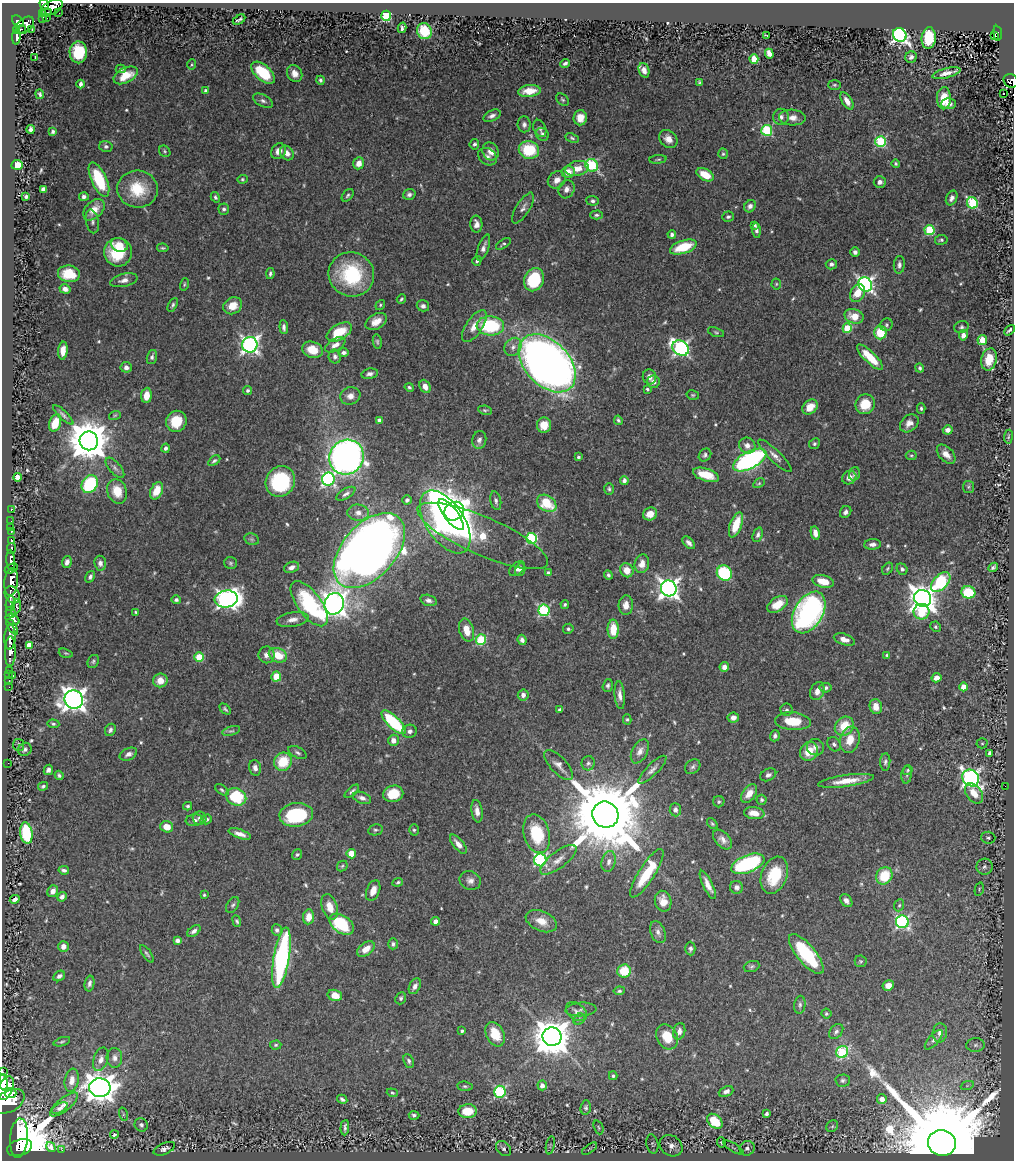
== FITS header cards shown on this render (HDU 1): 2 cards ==
NAXIS1  =                 1012
NAXIS2  =                 1158

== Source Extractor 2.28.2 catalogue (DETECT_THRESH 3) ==
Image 1012 x 1158 px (HDU 1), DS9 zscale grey, 1 PNG px = 1 image px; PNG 1016 x 1162 px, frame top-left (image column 1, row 1158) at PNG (2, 3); each listed source drawn as its Kron ellipse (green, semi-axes under 4 px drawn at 4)
Background 0.531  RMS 0.015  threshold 0.0464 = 3 sigma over >= 5 px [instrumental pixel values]
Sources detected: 601; of the 601, the 500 brightest by FLUX_AUTO listed and drawn (101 fainter detections omitted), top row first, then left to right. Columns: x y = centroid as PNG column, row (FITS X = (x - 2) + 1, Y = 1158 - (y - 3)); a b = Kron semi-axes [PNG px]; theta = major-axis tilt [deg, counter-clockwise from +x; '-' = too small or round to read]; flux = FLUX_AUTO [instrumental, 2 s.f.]
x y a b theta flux
44 5 6 4 -53 300
51 8 12 6 29 670
47 12 5 2 - 77
43 13 4 3 - 160
59 13 2 2 - 14
386 16 5 5 - 83
42 18 4 3 - 120
47 18 2 2 - 5.8
239 20 7 3 30 2.2
18 21 7 4 -49 320
25 25 10 7 42 570
402 28 5 4 - 3.3
21 29 5 3 - 70
32 30 2 2 - 13
17 31 3 3 - 130
424 31 8 7 - 40
998 33 7 4 -83 100
767 35 3 3 - 3.3
900 35 7 6 - 380
995 35 3 2 - 20
16 37 8 4 85 160
929 38 11 7 83 46
78 52 11 8 -89 36
769 54 5 4 - 8.1
911 57 6 5 - 3.6
35 58 3 2 - 5.6
754 59 4 4 - 38
565 63 4 3 - 2.2
192 65 5 4 - 1.6
121 69 5 3 - 2
644 70 7 5 -69 6.7
263 73 14 7 -42 48
946 73 14 5 14 7.8
295 74 9 7 -59 7.7
126 75 13 7 27 18
320 80 4 3 - 2.2
1011 81 7 6 - 110
699 82 4 3 - 1.5
81 84 4 3 - 3
834 85 6 5 - 1.6
206 91 4 4 - 5.1
529 91 11 6 5 16
40 94 5 3 - 1.8
1004 94 2 2 - 1.8
944 98 11 7 88 24
562 100 7 5 -39 1.8
263 101 11 6 -26 3.7
847 101 9 5 -59 6.9
949 104 7 5 1 5
492 116 9 5 25 3.8
781 117 8 8 - 4.5
580 118 7 7 - 12
792 118 13 8 -3 7.7
524 124 8 6 -84 3.8
540 128 9 6 -66 2.9
30 129 4 4 - 3.6
767 130 5 5 - 86
53 132 4 3 - 2.2
542 134 7 6 - 3.9
572 138 7 4 -25 1.8
668 139 10 8 -42 8.7
881 142 5 5 - 90
474 144 5 4 - 2.3
106 146 6 5 - 2.4
529 150 10 9 - 44
165 151 6 5 - 1.7
278 151 8 7 - 7.8
491 151 9 8 - 8.9
287 153 8 6 -52 6.7
723 154 5 4 - 1.7
487 157 10 8 -36 4.6
658 159 8 3 6 1.5
359 163 6 5 - 8.4
896 164 4 4 - 1.4
17 165 5 5 - 28
592 165 6 6 - 110
577 168 12 7 11 12
568 172 6 6 - 11
705 175 9 5 -28 19
99 179 18 7 -66 51
242 179 5 4 - 1.4
557 180 9 8 - 7.2
880 182 6 5 - 4.2
43 189 4 4 - 2.9
138 189 20 18 -6 36
567 189 9 7 62 6
409 194 6 5 - 3.1
348 195 7 5 50 2
26 196 4 3 - 2.3
84 197 5 4 - 3.1
215 197 5 4 - 2
952 198 8 5 64 4.2
593 201 6 5 - 2.4
972 203 6 5 - 100
750 206 6 5 - 4.5
523 208 17 7 58 5.7
224 209 5 5 - 2.5
94 210 13 8 43 14
596 215 6 4 1 2.1
728 217 6 5 - 2.1
92 221 12 6 -79 3.7
476 224 8 6 -85 5.7
755 225 3 3 - 1.7
756 230 7 4 -87 2.7
929 230 5 5 - 63
672 234 4 4 - 3.2
941 240 6 5 - 2.1
503 244 8 3 33 1.7
119 245 8 6 -23 10
683 247 14 6 18 35
163 248 6 3 -9 1.7
483 248 14 5 70 4.9
118 252 14 14 - 46
855 252 5 5 - 3.1
477 261 5 4 - 2.3
831 264 5 5 - 3.1
899 265 9 5 85 3.3
69 274 11 8 -7 25
270 274 5 3 - 2.2
351 274 23 22 - 83
124 280 14 6 13 6
534 280 12 9 66 57
184 284 6 4 71 1.5
776 284 5 5 - 1.6
865 284 7 6 - 340
65 289 5 4 - 5.2
858 293 9 7 60 18
401 299 5 3 - 1.6
173 305 7 4 61 2
380 305 5 4 - 1.5
233 306 10 8 32 14
423 306 6 5 - 3.7
854 316 10 7 -15 16
376 322 11 7 30 11
886 325 6 6 - 2.1
474 326 18 8 57 14
490 326 14 9 -2 80
284 327 7 4 -86 3.4
961 327 7 6 - 2.5
847 328 5 4 - 42
1009 330 6 2 46 2.2
339 332 14 7 30 32
716 332 8 4 -18 1.8
880 332 7 6 - 33
963 335 5 4 - 5.9
982 340 5 5 - 17
377 342 7 4 -79 1.9
250 345 8 7 - 390
335 345 11 6 30 6.6
513 347 10 8 54 5.8
681 348 9 7 -36 250
312 350 10 8 -18 19
63 351 9 5 85 8.1
344 353 5 4 - 3.1
335 356 7 6 - 3
152 357 7 5 73 2.8
870 357 17 5 -44 27
989 359 11 7 77 22
547 363 34 22 -46 1100
126 367 5 5 - 4.4
920 368 4 4 - 1.9
370 374 8 5 10 3.8
649 377 7 6 - 5.9
653 382 6 6 - 5.3
425 386 7 5 -64 7.8
409 387 4 4 - 1.6
647 389 3 3 - 1.9
247 390 4 4 - 2.4
146 395 8 5 85 12
693 395 6 5 - 1.6
350 396 10 8 18 7
865 404 10 9 - 24
810 407 8 6 42 14
921 408 5 4 - 1.9
485 410 7 4 -7 1.7
63 415 13 4 -44 3.1
115 415 6 3 19 1.5
379 420 4 4 - 3.5
618 420 5 4 - 2
176 421 11 10 - 25
55 423 9 5 70 18
909 423 10 7 41 6.8
544 425 7 7 - 14
948 430 5 4 - 4.8
1008 437 7 4 83 1.4
479 440 9 7 76 4.4
89 441 9 9 - 3600
814 444 6 5 - 1.7
747 445 8 7 - 6.5
165 448 4 4 - 3
946 454 11 7 -47 8.8
705 455 7 5 51 2.8
911 455 5 4 - 1.5
775 456 22 6 -44 7
347 457 18 17 - 620
578 457 3 3 - 2.2
750 460 18 8 28 230
214 461 7 4 33 1.9
115 468 12 5 -49 3.3
854 474 7 5 73 1.8
706 475 13 6 -18 22
17 477 4 4 - 15
849 478 7 6 - 7.5
328 479 6 6 - 210
624 480 4 4 - 3.3
280 481 16 14 56 100
759 483 6 4 30 1.4
90 484 9 7 60 73
968 487 6 5 - 1.7
609 489 6 4 -90 1.9
117 491 12 9 -71 17
157 491 9 6 64 19
346 494 11 5 32 3.8
407 500 5 4 - 2.4
496 501 9 5 -77 3
547 503 10 7 -34 37
11 509 3 2 - 17
454 511 10 9 - 650
846 512 6 5 - 3.2
358 513 10 8 -5 6.4
650 514 7 6 - 11
451 515 19 6 -53 1400
11 521 2 2 - 7.1
445 522 35 19 -56 880
736 525 13 6 70 27
11 527 2 2 - 4
11 531 3 3 - 37
815 533 7 4 -76 6.9
758 535 7 4 69 3
483 536 71 19 -24 110
532 538 5 5 - 120
252 539 7 5 -20 2.1
12 540 4 3 - 92
689 543 8 4 -45 4.1
873 544 8 5 3 4.5
11 549 5 4 - 190
369 551 44 26 48 1300
11 560 10 4 -86 840
67 562 6 4 73 4.3
100 563 7 6 - 4.3
231 563 7 6 - 2.1
642 564 9 7 76 9.6
291 567 8 5 22 5.2
993 567 5 3 - 2.5
11 568 7 4 30 440
517 569 9 5 40 4.4
888 569 6 4 56 1.7
902 569 6 5 - 2.8
520 570 6 5 - 2.8
627 570 7 6 - 12
548 573 4 4 - 3
724 573 8 7 - 79
608 575 5 4 - 2.3
90 577 6 4 57 2.8
823 581 11 6 -14 18
11 582 14 7 84 1700
941 582 12 7 47 85
669 588 8 8 - 600
968 592 7 6 - 42
12 595 9 7 -55 610
923 598 9 8 - 1300
226 599 11 8 7 470
176 600 4 4 - 2.5
428 600 8 5 -16 3.9
10 603 7 4 82 280
309 604 26 12 -53 110
334 604 11 9 66 720
565 604 4 3 - 1.5
777 604 11 7 33 16
626 605 10 7 88 8
16 607 8 4 73 210
544 610 6 5 - 120
11 612 5 4 - 370
136 612 3 3 - 1.5
809 612 23 14 60 270
922 612 8 8 - 32
12 620 7 4 -21 530
293 620 16 7 9 7.9
12 627 9 3 -58 260
936 627 5 5 - 1.9
568 629 5 5 - 1.9
613 629 10 5 -90 20
466 630 12 7 -73 15
10 637 12 5 87 1100
481 639 5 5 - 71
844 639 11 5 -18 7.8
522 640 5 4 - 3.3
29 645 4 4 - 9.9
10 651 15 5 89 1300
66 653 7 4 -18 1.7
266 655 8 8 - 6
278 655 9 7 -23 22
887 655 4 4 - 1.6
199 657 5 4 - 35
93 661 7 5 62 2.1
724 667 5 4 - 6.6
9 670 3 2 - 19
9 674 3 2 - 14
13 676 3 3 - 65
276 677 5 5 - 21
936 678 5 4 - 7.2
9 680 3 2 - 21
160 680 7 7 - 13
608 685 6 5 - 2.3
9 687 2 2 - 8.7
963 687 4 4 - 12
825 688 6 5 - 3
817 691 9 6 65 6.3
523 695 5 5 - 4.4
620 695 14 5 -85 6
74 699 9 9 - 950
876 706 7 6 - 9.9
225 709 6 4 -46 1.8
560 709 4 3 - 1.8
787 710 6 6 - 2.6
733 718 5 5 - 5.8
627 719 5 4 - 1.7
793 721 18 9 -4 27
394 722 16 6 -44 83
53 724 6 4 -3 1.7
844 726 10 8 46 24
110 730 6 5 - 3.1
231 731 9 4 16 2.1
410 731 7 6 - 3.7
775 736 6 5 - 3.4
393 740 6 5 - 6.4
850 740 13 9 74 16
982 743 5 5 - 1.6
834 744 7 6 - 3.1
19 745 6 5 - 2.8
815 747 9 8 - 5.3
25 749 7 6 - 3
640 751 13 7 62 6.7
809 751 10 8 55 18
298 753 10 5 -29 2.7
990 753 4 4 - 5.1
128 754 9 6 25 4.8
283 762 9 8 - 32
885 762 9 5 87 2.7
8 763 2 2 - 86
588 763 7 6 - 2.8
559 765 19 8 -47 7.6
693 767 8 6 38 2.9
255 768 8 6 -74 4.7
48 770 5 4 - 3.2
652 770 19 5 45 5.4
908 770 5 4 - 1.6
59 775 5 3 - 2.2
768 775 8 6 26 3.4
907 775 8 5 84 2
971 778 9 8 - 380
846 781 28 6 8 17
43 786 5 3 - 1.9
1005 786 2 2 - 28
222 790 7 4 -36 1.9
352 791 9 4 41 2.5
974 793 11 7 -52 15
393 794 10 8 12 28
749 794 10 6 54 10
236 797 10 8 -24 58
362 798 9 5 -21 4.5
762 800 5 5 - 1.8
719 802 5 5 - 1.8
188 806 4 3 - 1.7
675 810 7 5 -85 3.7
477 811 11 5 -81 7.3
754 813 10 6 -7 11
296 815 17 12 8 85
605 815 13 13 - 16000
200 818 7 6 - 3.6
206 819 6 5 - 3
194 820 9 6 6 3.8
712 824 6 4 -49 1.6
167 827 6 5 - 14
375 830 7 5 12 2.2
414 830 5 5 - 1.9
26 833 11 6 -81 67
240 834 12 4 -19 7
537 834 20 13 -74 45
988 838 7 6 - 2.2
723 840 12 7 -46 6.3
458 844 11 5 -51 7.2
297 854 5 4 - 1.9
351 854 5 4 - 20
540 860 6 6 - 140
558 860 22 8 37 10
609 861 10 7 76 5.1
748 864 17 8 22 120
342 866 6 4 46 1.6
984 867 8 8 - 4.1
64 870 5 3 - 2.7
647 873 28 8 58 45
774 875 19 12 70 42
884 876 9 8 - 33
470 880 11 9 -24 5.8
398 882 5 4 - 1.6
708 885 15 5 -64 9.3
736 887 6 6 - 3.6
979 889 7 4 76 1.6
373 890 11 6 68 9.9
53 891 6 5 - 6.5
204 895 3 3 - 1.5
62 897 5 4 - 3.5
15 899 5 4 - 4.2
663 901 10 8 -77 11
846 901 7 5 -51 4.4
233 905 9 5 58 2.7
899 905 6 5 - 2
330 907 13 7 -71 15
309 917 7 5 82 12
237 921 6 4 -69 1.8
435 921 4 4 - 7.8
541 921 16 10 -24 14
902 922 6 6 - 200
342 924 14 8 -35 59
277 930 6 5 - 2.8
194 931 7 4 38 3.8
658 932 11 7 -69 5.1
177 940 4 4 - 3.8
393 944 5 4 - 2.5
63 946 5 5 - 7.3
366 949 10 6 38 11
690 949 7 5 -89 2.8
147 954 10 4 -54 2.3
806 954 25 9 -50 71
281 958 31 8 80 200
861 961 6 6 - 1.6
752 967 8 5 20 2.3
624 971 7 6 - 30
59 976 6 5 - 3.9
89 983 8 4 79 3.5
888 985 6 5 - 8.4
415 986 8 5 62 4.9
619 991 5 4 - 1.9
335 995 7 5 -15 14
401 998 6 5 - 2.3
800 1005 9 5 83 2.8
581 1009 15 7 3 4.3
576 1011 12 8 -37 4.3
826 1014 5 5 - 2.3
579 1019 6 5 - 2.1
462 1031 3 3 - 1.9
679 1031 8 6 77 5.3
836 1031 8 6 49 3.2
940 1033 9 7 84 5.7
495 1034 13 9 -63 22
552 1037 9 9 - 2800
667 1037 13 10 -61 23
934 1040 12 5 49 3.5
62 1042 8 4 18 2
276 1045 6 4 4 1.7
975 1045 9 7 1 4
842 1052 6 5 - 88
114 1058 10 8 -88 5.4
101 1059 12 7 72 6.6
409 1061 7 5 -66 2.6
3 1072 4 2 - 58
613 1076 4 3 - 1.9
72 1080 11 7 80 8.1
843 1080 7 6 - 2.5
3 1082 8 4 -83 1300
542 1085 5 4 - 6.1
465 1086 8 4 -5 2.1
967 1086 7 4 20 1.8
5 1088 12 7 64 2400
100 1088 10 9 - 1500
726 1091 7 5 23 3.9
500 1092 6 6 - 120
11 1093 6 5 - 720
392 1093 5 4 - 1.5
342 1099 5 3 - 2.7
882 1099 5 5 - 8.4
9 1101 17 10 29 3500
64 1104 17 6 39 6.1
586 1107 7 5 85 2.7
60 1108 9 4 31 3.4
468 1111 9 7 4 27
123 1114 7 4 -73 2.1
766 1114 4 3 - 2.2
414 1115 5 4 - 2.3
715 1121 9 6 -42 42
141 1125 7 6 - 3.4
832 1126 6 5 - 1.7
598 1127 7 4 -68 1.6
345 1128 8 3 86 2.5
114 1135 4 4 - 5.6
19 1138 19 9 86 8100
721 1143 5 4 - 1.7
942 1143 14 13 - 42000
652 1144 10 6 -78 2.4
550 1145 9 3 77 2.1
671 1146 12 10 -37 8.2
51 1147 5 4 - 2.4
733 1147 11 4 -31 2.6
20 1148 13 8 17 110000
503 1148 9 6 -45 3.3
747 1148 8 7 - 4.8
164 1149 11 5 23 4.3
589 1149 9 3 36 1.6
62 1150 2 2 - 6.5
At the frame edge (FLAGS 8, measured only in part): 4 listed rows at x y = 44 5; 1011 81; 3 1072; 9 1101
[101 fainter detections neither listed nor drawn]